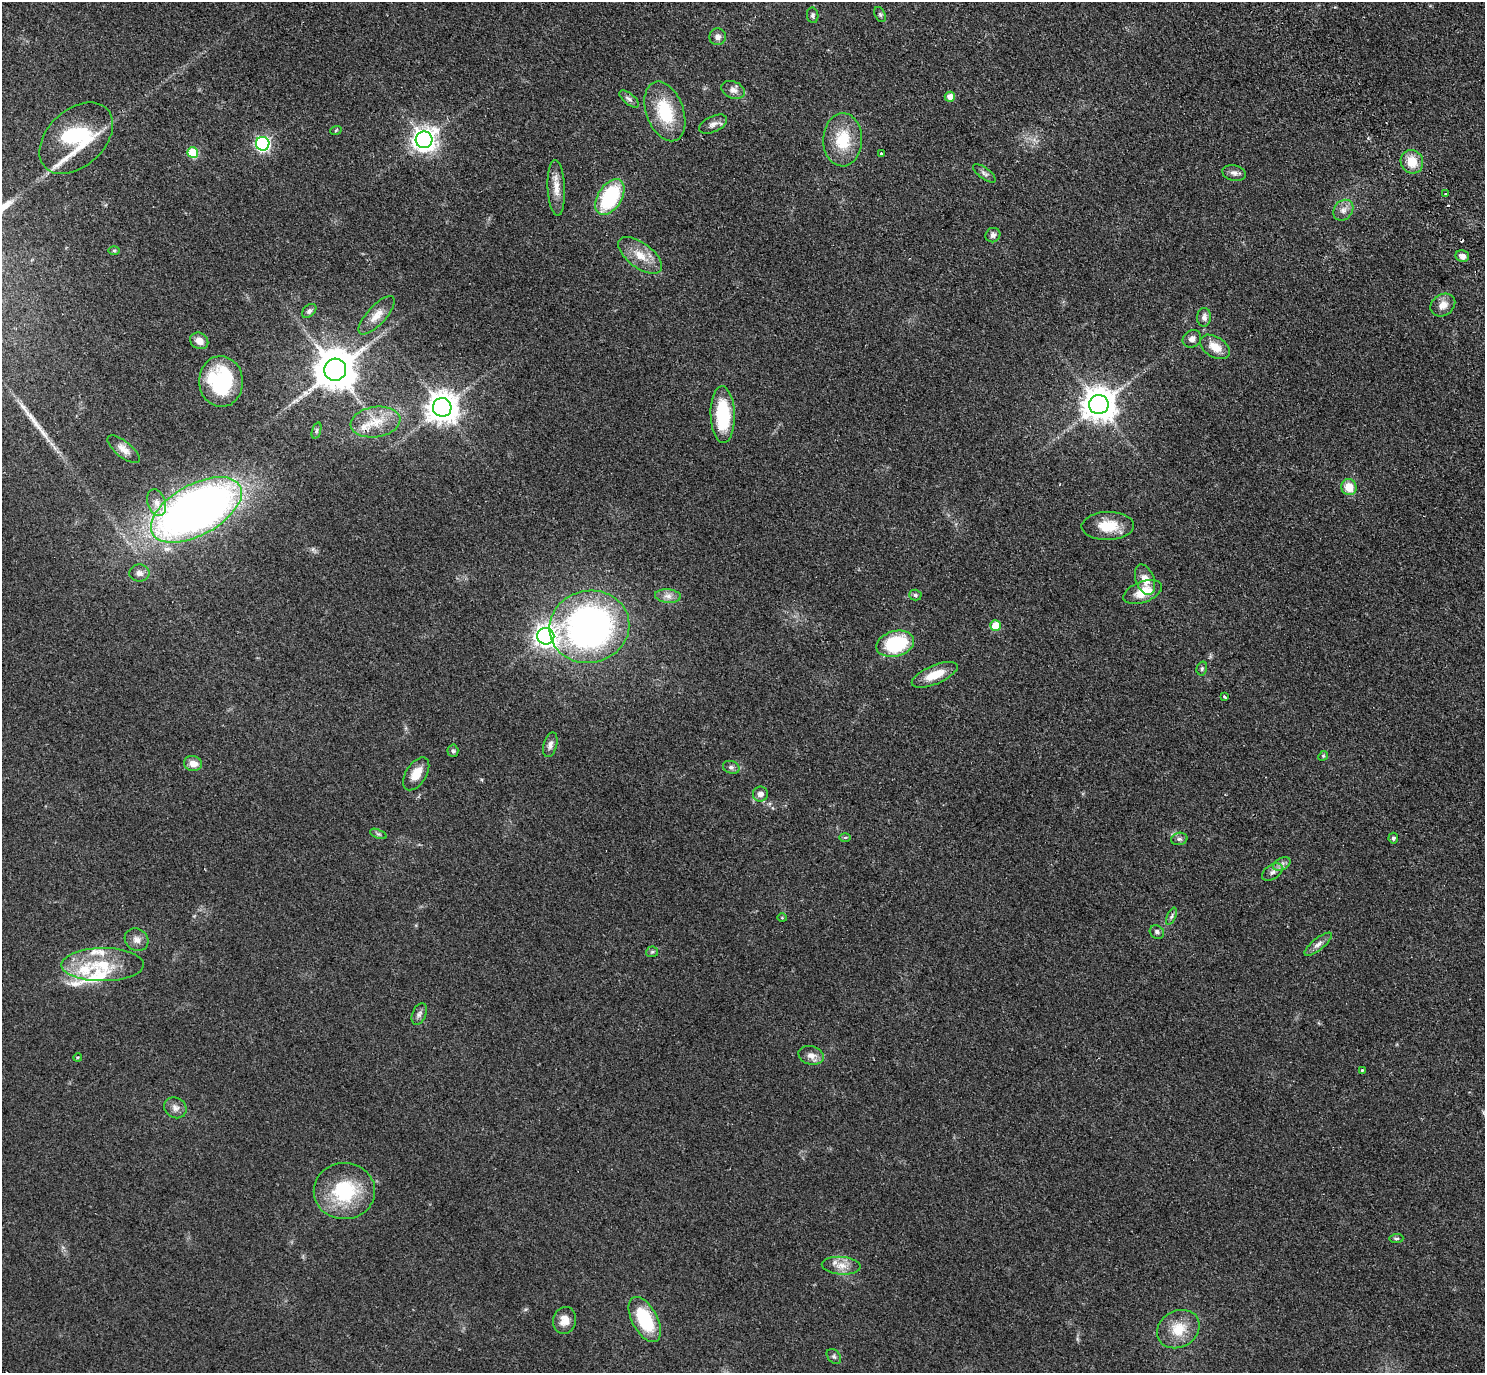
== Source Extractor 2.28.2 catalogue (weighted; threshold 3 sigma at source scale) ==
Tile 10 of 4 x 4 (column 2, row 3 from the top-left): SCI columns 1675-3157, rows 1834-3204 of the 6271 x 6268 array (HDU 1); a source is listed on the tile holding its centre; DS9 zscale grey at full resolution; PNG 1487 x 1375 px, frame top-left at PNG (2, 2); each listed source drawn as its Kron ellipse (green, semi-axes under 4 px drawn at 4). Shown black and unused: <1% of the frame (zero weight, under 2 of 3 exposures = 11% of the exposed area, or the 3 px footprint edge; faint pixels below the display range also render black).
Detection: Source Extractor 2.28.2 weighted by HDU 2 'WHT'; one run over the whole footprint, this tile lists its part. Background 0.0948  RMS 0.0088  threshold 0.0396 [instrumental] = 3 sigma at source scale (4.5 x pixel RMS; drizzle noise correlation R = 1.50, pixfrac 1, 0.05/0.05 arcsec/px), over >= 5 px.
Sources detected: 97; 2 cosmic-ray / hot-pixel residue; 1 long thin detection or spike segment (spike, bleed or trail) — neither listed nor drawn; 5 inside a brighter listed object's ellipse — not listed separately; the other 89 listed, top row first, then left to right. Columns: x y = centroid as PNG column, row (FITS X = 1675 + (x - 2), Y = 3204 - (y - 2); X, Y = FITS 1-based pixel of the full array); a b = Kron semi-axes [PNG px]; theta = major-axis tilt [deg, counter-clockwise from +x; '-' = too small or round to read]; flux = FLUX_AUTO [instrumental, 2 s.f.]
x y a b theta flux
880 14 8 5 -63 1.7
813 15 8 5 -80 2
718 37 8 8 - 3.8
733 90 12 8 -21 5.1
950 97 5 5 - 7.4
629 99 12 5 -39 2.8
665 111 31 18 -70 41
713 124 15 8 24 4.6
336 130 6 3 20 0.92
76 138 42 28 43 78
424 140 8 8 - 700
843 140 26 19 89 33
263 144 7 7 - 180
193 153 5 5 - 35
881 153 3 2 - 0.93
1412 162 12 11 - 15
984 173 13 5 -36 2.8
1234 173 12 7 -11 3.9
556 188 28 8 -87 10
1445 194 4 2 - 1.1
610 197 20 12 58 68
1343 210 11 9 48 5.3
993 235 7 7 - 3
114 251 6 4 1 1.2
640 255 26 12 -37 15
1462 256 7 6 - 4.3
1443 305 13 10 35 7.7
309 311 8 5 43 2.3
377 315 24 9 47 9.8
1204 317 9 7 87 3.8
1192 339 10 8 33 4.8
199 341 9 7 -33 7.1
1215 347 16 10 -32 12
335 370 11 11 - 3000
221 382 25 22 -87 68
1099 404 9 9 - 1600
442 407 9 9 - 1400
723 415 28 12 -88 53
375 422 25 15 8 21
316 431 8 3 71 1.4
123 449 19 8 -39 6.9
1349 487 8 7 - 14
157 503 14 9 -71 7.3
196 510 50 25 29 730
1108 526 26 14 1 22
139 573 10 8 0 4.2
1145 580 16 9 -70 9.8
1143 592 20 10 20 17
915 595 6 5 - 1.7
668 596 13 7 -5 4.9
995 626 5 5 - 20
589 627 40 36 13 300
546 636 8 8 - 570
895 644 19 12 15 58
1202 668 7 5 75 1.7
935 675 24 9 23 18
1224 697 4 3 - 2.1
550 745 13 6 74 4
453 751 6 5 - 1.7
1323 756 5 4 - 0.98
193 764 9 7 -12 7.9
731 767 8 6 -18 2.5
416 774 18 10 58 12
760 794 7 7 - 4.8
378 834 9 4 -22 1.9
845 837 6 4 1 1
1393 838 5 5 - 1.9
1179 839 8 6 13 2.5
1282 864 9 6 25 3.2
1272 872 11 7 33 3.9
1171 916 9 4 67 2.1
782 918 5 3 - 0.72
1157 932 7 6 - 2.3
137 940 12 10 -36 5.6
1318 944 17 6 39 4.3
652 952 6 5 - 1.5
103 965 41 16 0 37
419 1014 11 7 67 3.2
811 1055 13 9 -17 6.4
78 1057 4 3 - 0.87
1362 1070 4 3 - 0.85
175 1108 11 10 - 4.9
344 1191 30 28 1 57
1396 1239 7 4 4 1.5
841 1266 19 9 -4 9.4
564 1320 13 11 75 8.9
645 1320 25 12 -62 48
1178 1329 22 18 30 21
834 1356 8 6 -49 2